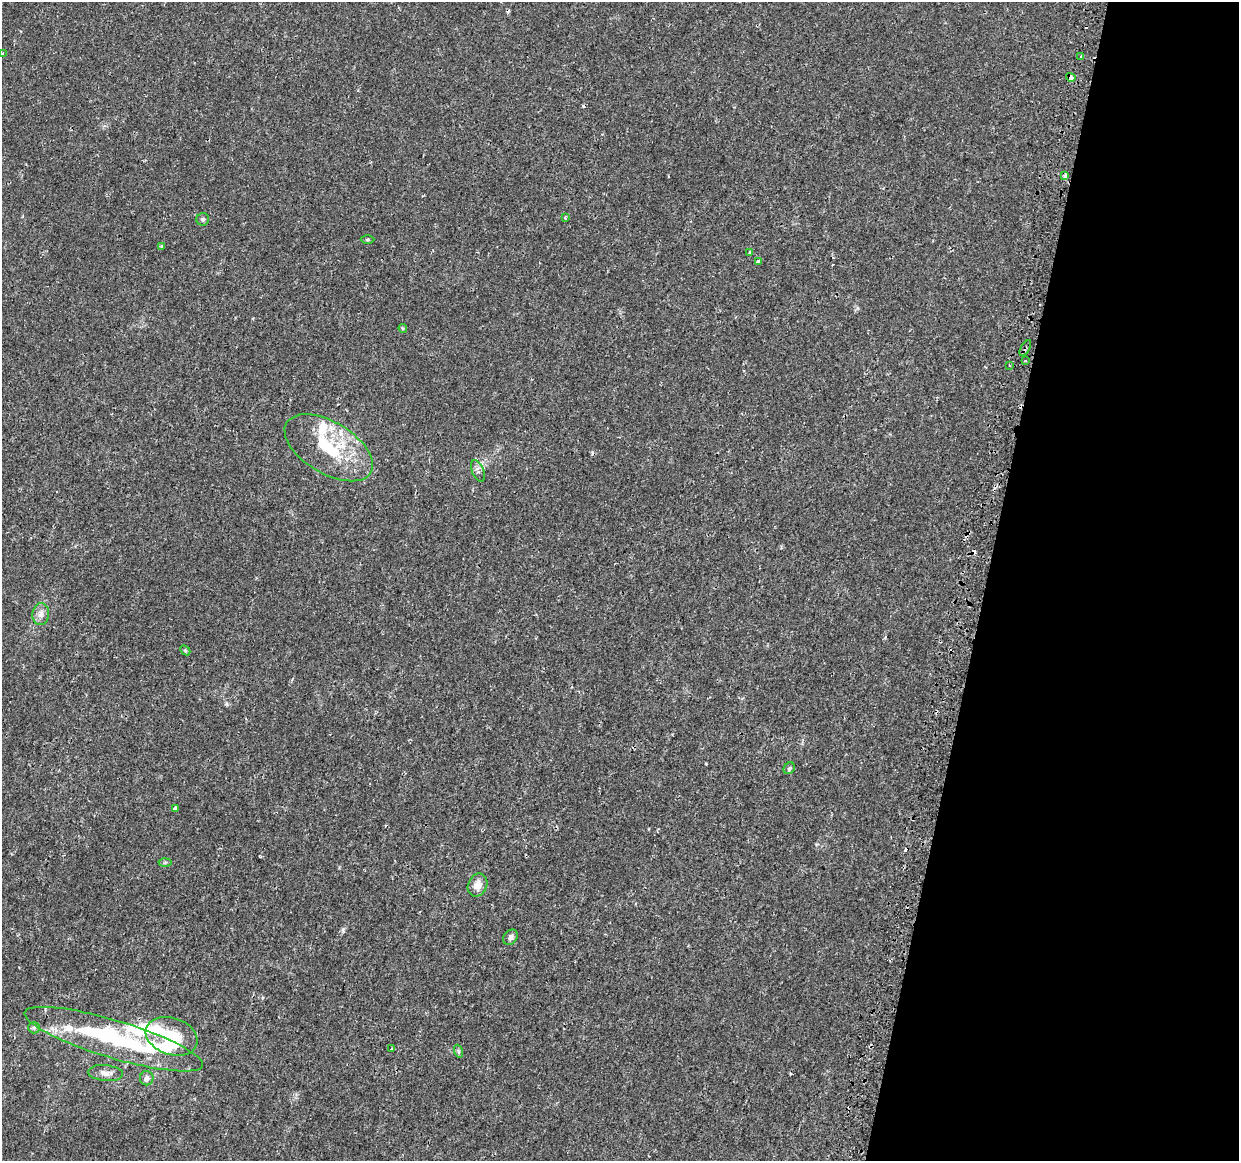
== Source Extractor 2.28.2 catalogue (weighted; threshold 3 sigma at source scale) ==
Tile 8 of 4 x 4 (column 4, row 2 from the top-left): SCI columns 3748-4984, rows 2589-3747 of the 5030 x 5235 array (HDU 1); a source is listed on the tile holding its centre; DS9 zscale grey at full resolution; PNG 1241 x 1163 px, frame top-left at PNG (2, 2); each listed source drawn as its Kron ellipse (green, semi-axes under 4 px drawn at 4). Shown black and unused: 20% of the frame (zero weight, under 2 of 3 exposures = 3% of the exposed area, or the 3 px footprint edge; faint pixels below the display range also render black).
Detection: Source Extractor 2.28.2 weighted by HDU 2 'WHT'; one run over the whole footprint, this tile lists its part. Background 0.00621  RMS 0.0021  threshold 0.00931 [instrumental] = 3 sigma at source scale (4.5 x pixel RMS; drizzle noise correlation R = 1.50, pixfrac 1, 0.0396/0.0396 arcsec/px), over >= 5 px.
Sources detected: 46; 3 inside a brighter object's white glare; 8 cosmic-ray / hot-pixel residue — neither listed nor drawn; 5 inside a brighter listed object's ellipse — not listed separately; the other 30 listed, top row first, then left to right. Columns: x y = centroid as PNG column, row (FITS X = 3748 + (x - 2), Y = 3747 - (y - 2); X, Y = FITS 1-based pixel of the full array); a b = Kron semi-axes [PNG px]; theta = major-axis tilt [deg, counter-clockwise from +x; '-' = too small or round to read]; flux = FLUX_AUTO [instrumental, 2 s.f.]
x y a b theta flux
3 53 3 2 - 0.34
1081 56 3 2 - 0.37
1071 77 5 3 - 2.3
1065 176 3 3 - 1.1
565 217 3 3 - 0.55
203 219 6 6 - 0.47
367 239 7 3 0 0.26
161 246 4 3 - 0.23
749 253 4 3 - 0.38
758 261 4 3 - 0.81
403 328 4 4 - 0.26
1025 348 9 3 60 0.4
1025 361 3 2 - 0.18
1010 365 3 2 - 0.19
329 448 49 26 -31 14
478 471 11 6 -68 0.88
41 614 11 8 81 1.1
185 650 6 4 -43 0.26
789 768 6 5 - 0.33
175 808 4 3 - 0.59
165 862 6 4 3 0.32
478 885 12 9 66 1.7
511 937 8 6 53 0.7
34 1028 6 5 - 0.39
172 1036 27 18 -19 9.4
114 1039 93 19 -17 27
392 1048 4 2 - 0.14
458 1051 6 4 -71 0.36
106 1073 17 8 -5 1.4
147 1078 7 6 - 0.92
Overlapping masked pixels (flux is a lower limit): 2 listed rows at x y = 1071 77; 1025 348
Unlisted compact peaks at least as high as the median listed source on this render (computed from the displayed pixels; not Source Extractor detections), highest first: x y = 343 930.